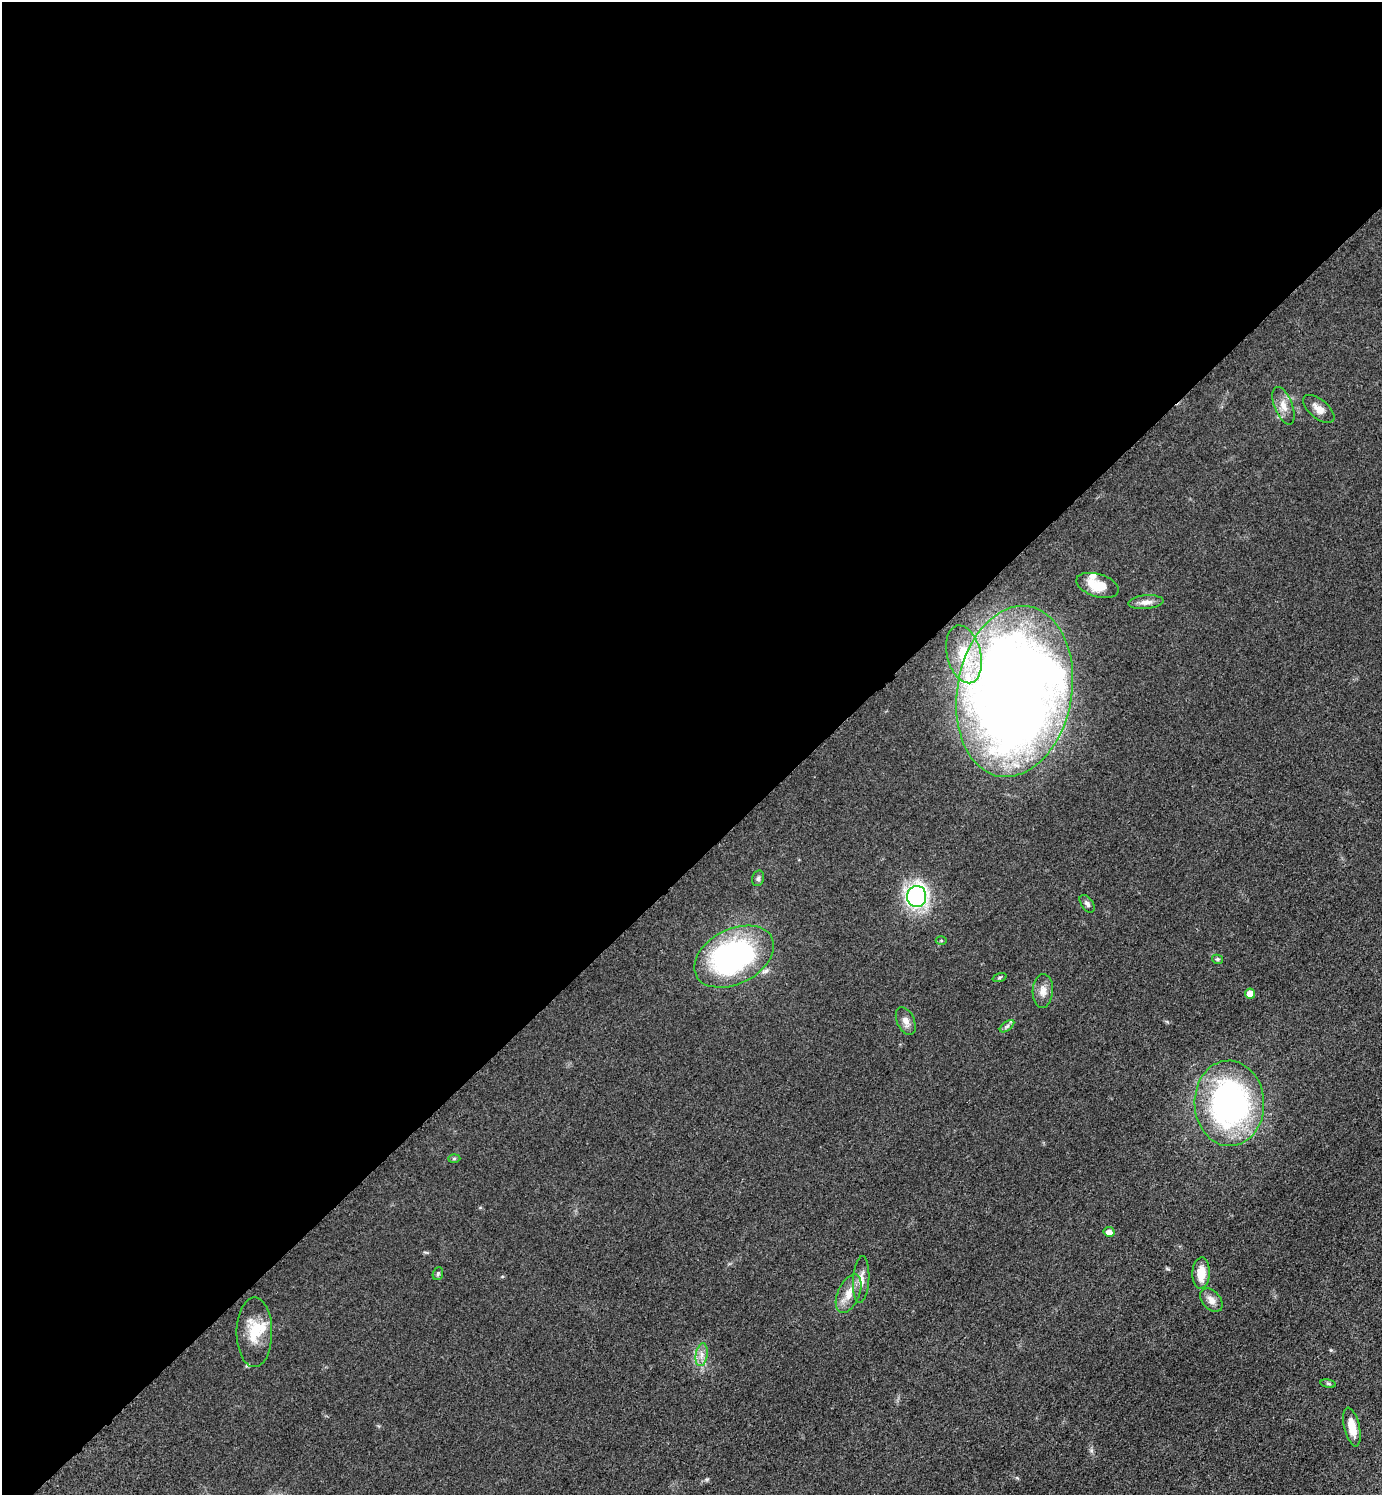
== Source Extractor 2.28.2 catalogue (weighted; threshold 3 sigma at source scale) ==
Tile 2 of 4 x 4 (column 2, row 1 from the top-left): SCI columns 1587-2966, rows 4492-5984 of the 6030 x 6036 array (HDU 1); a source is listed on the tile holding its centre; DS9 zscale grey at full resolution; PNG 1384 x 1497 px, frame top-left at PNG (2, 2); each listed source drawn as its Kron ellipse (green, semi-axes under 4 px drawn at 4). Shown black and unused: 58% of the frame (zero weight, under 3 of 5 exposures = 3% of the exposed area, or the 3 px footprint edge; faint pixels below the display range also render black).
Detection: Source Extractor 2.28.2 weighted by HDU 2 'WHT'; one run over the whole footprint, this tile lists its part. Background 0.0488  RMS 0.0059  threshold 0.0263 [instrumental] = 3 sigma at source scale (4.5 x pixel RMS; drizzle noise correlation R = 1.50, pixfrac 1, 0.05/0.05 arcsec/px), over >= 5 px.
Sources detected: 31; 2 inside a brighter listed object's ellipse — not listed separately; the other 29 listed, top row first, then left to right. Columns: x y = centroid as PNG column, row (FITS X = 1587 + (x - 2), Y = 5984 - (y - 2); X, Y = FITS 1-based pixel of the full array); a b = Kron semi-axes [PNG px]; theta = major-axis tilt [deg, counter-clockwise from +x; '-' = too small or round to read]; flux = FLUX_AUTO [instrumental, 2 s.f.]
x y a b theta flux
1283 406 20 9 -68 5.6
1319 409 19 9 -39 5
1098 585 22 11 -17 13
1146 602 18 7 5 3.8
964 654 29 17 -76 20
1014 691 86 57 80 920
758 878 8 5 76 1.5
917 897 10 9 - 160
1087 904 10 5 -55 1.7
941 941 5 3 - 0.67
734 957 42 27 27 130
1217 959 5 4 - 0.91
1000 977 7 3 19 0.82
1043 991 17 10 86 5
1250 994 5 5 - 6.5
906 1021 15 8 -66 3.8
1007 1026 8 4 37 1.5
1229 1103 43 35 -88 160
454 1158 6 4 2 0.82
1109 1232 5 5 - 3.2
1201 1273 16 8 87 10
438 1274 7 5 70 0.99
861 1279 23 8 86 5.1
849 1294 20 11 66 8.1
1211 1300 13 9 -49 4.2
254 1332 35 18 90 16
702 1355 11 6 80 3.3
1328 1384 8 4 -9 0.94
1352 1427 20 7 -77 8.3